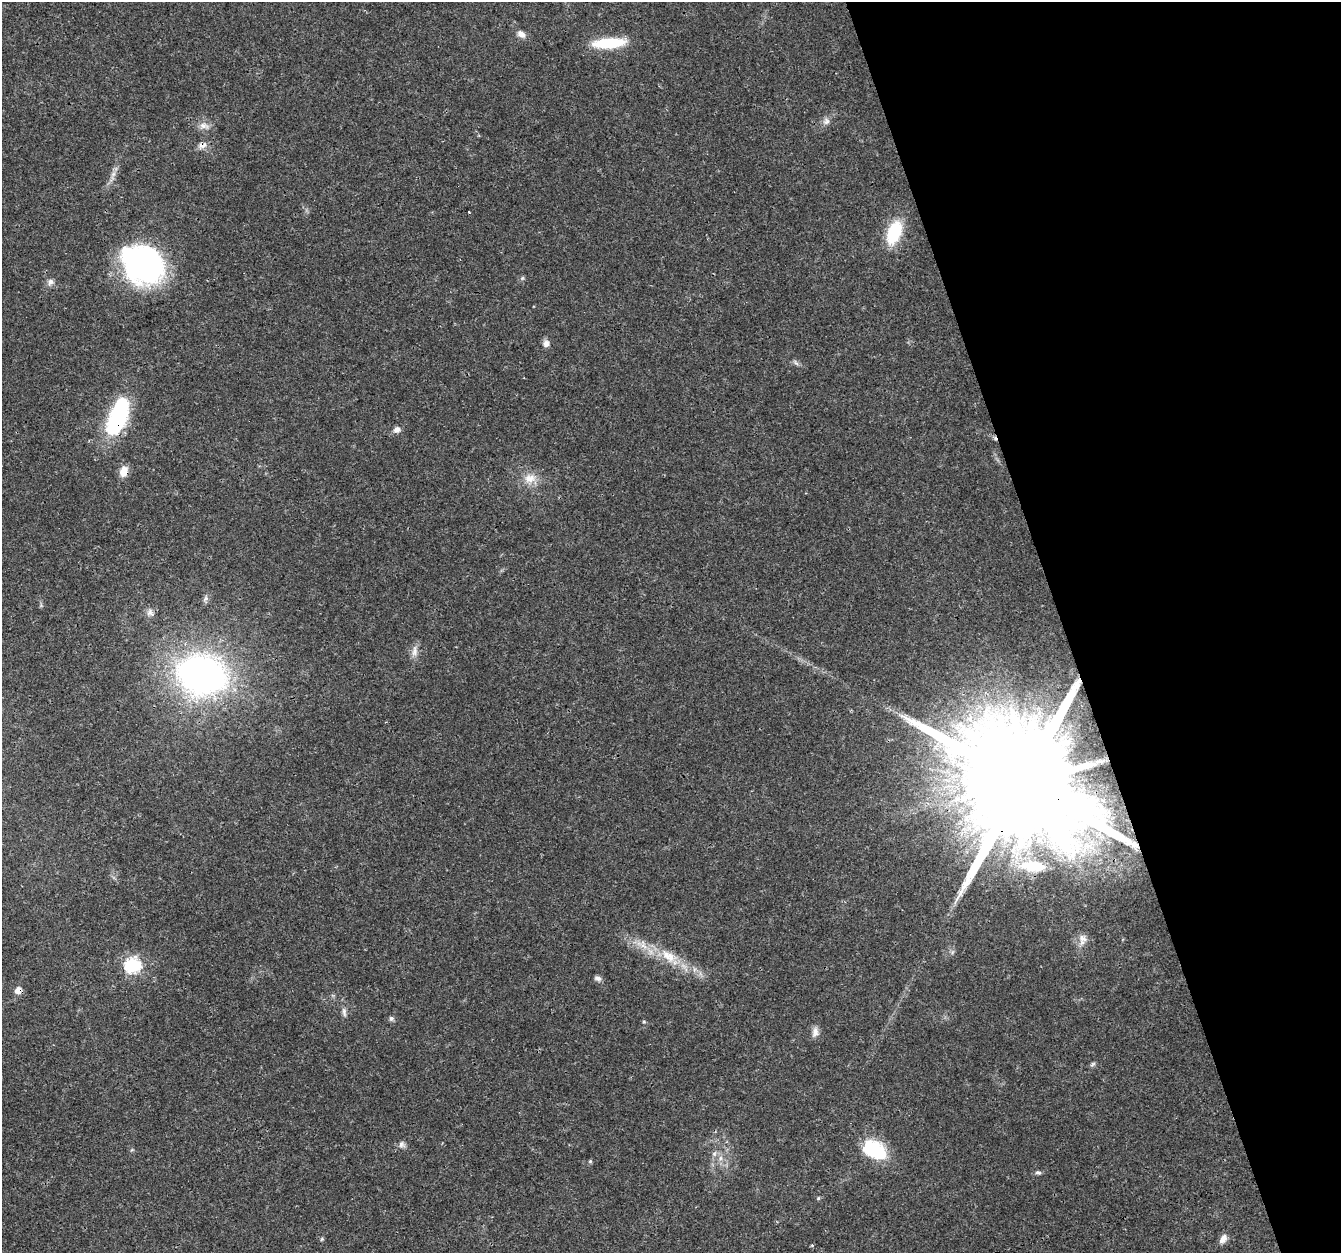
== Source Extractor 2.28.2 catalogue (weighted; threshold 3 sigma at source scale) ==
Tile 12 of 4 x 4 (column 4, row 3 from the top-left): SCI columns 4019-5357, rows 1367-2617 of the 5357 x 5182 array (HDU 1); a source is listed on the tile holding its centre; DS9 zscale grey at full resolution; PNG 1343 x 1255 px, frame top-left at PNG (2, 2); no overlay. Shown black and unused: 21% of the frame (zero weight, under 3 of 4 exposures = <1% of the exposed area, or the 3 px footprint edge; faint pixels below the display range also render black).
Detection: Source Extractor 2.28.2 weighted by HDU 2 'WHT'; one run over the whole footprint, this tile lists its part. Background 0.026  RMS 0.0019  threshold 0.00871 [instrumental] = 3 sigma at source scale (4.5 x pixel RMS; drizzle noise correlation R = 1.50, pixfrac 1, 0.0396/0.0396 arcsec/px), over >= 5 px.
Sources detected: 45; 1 inside a brighter object's white glare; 1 cosmic-ray / hot-pixel residue — not listed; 1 inside a brighter listed object's ellipse — not listed separately; the other 42 listed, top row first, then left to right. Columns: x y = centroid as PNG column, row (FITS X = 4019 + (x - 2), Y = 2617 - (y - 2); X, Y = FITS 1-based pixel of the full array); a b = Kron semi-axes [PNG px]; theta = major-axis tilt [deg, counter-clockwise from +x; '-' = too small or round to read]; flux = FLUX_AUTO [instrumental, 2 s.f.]
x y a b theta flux
521 34 10 7 -35 1.2
609 43 39 11 5 7.9
826 121 10 9 - 0.96
204 126 15 8 -15 1.4
202 145 14 8 24 1.1
113 174 7 6 - 0.69
469 212 3 2 - 0.2
894 232 22 12 71 11
146 264 38 34 50 47
522 278 6 4 46 0.29
51 282 9 8 - 0.79
546 344 9 8 - 0.93
796 363 10 5 -45 0.51
118 415 41 15 71 26
397 430 8 7 - 1.1
124 471 13 10 75 1.9
530 478 17 13 1 2.8
206 599 9 6 53 0.62
150 612 10 9 - 0.97
414 651 16 8 83 1.3
202 675 37 28 -13 88
1022 782 44 27 10 12000
1034 866 35 13 -4 7.4
1082 939 16 11 87 1.7
669 956 29 14 -31 5.2
133 965 7 7 - 40
598 978 8 6 -25 0.69
18 990 9 8 - 1.2
344 1012 13 5 -81 0.77
391 1018 6 6 - 0.48
815 1032 14 8 79 1.1
1093 1064 9 4 36 0.36
402 1144 10 8 -67 0.75
874 1150 30 20 -30 9.9
714 1154 7 6 - 0.62
720 1158 7 4 89 0.56
590 1161 5 5 - 0.25
1038 1172 9 5 -10 0.44
818 1198 5 4 - 0.24
322 1239 5 5 - 0.27
1223 1239 12 7 59 1.2
812 1245 4 4 - 0.22
Overlapping masked pixels (flux is a lower limit): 5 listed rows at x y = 202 145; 118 415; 124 471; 1022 782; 18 990